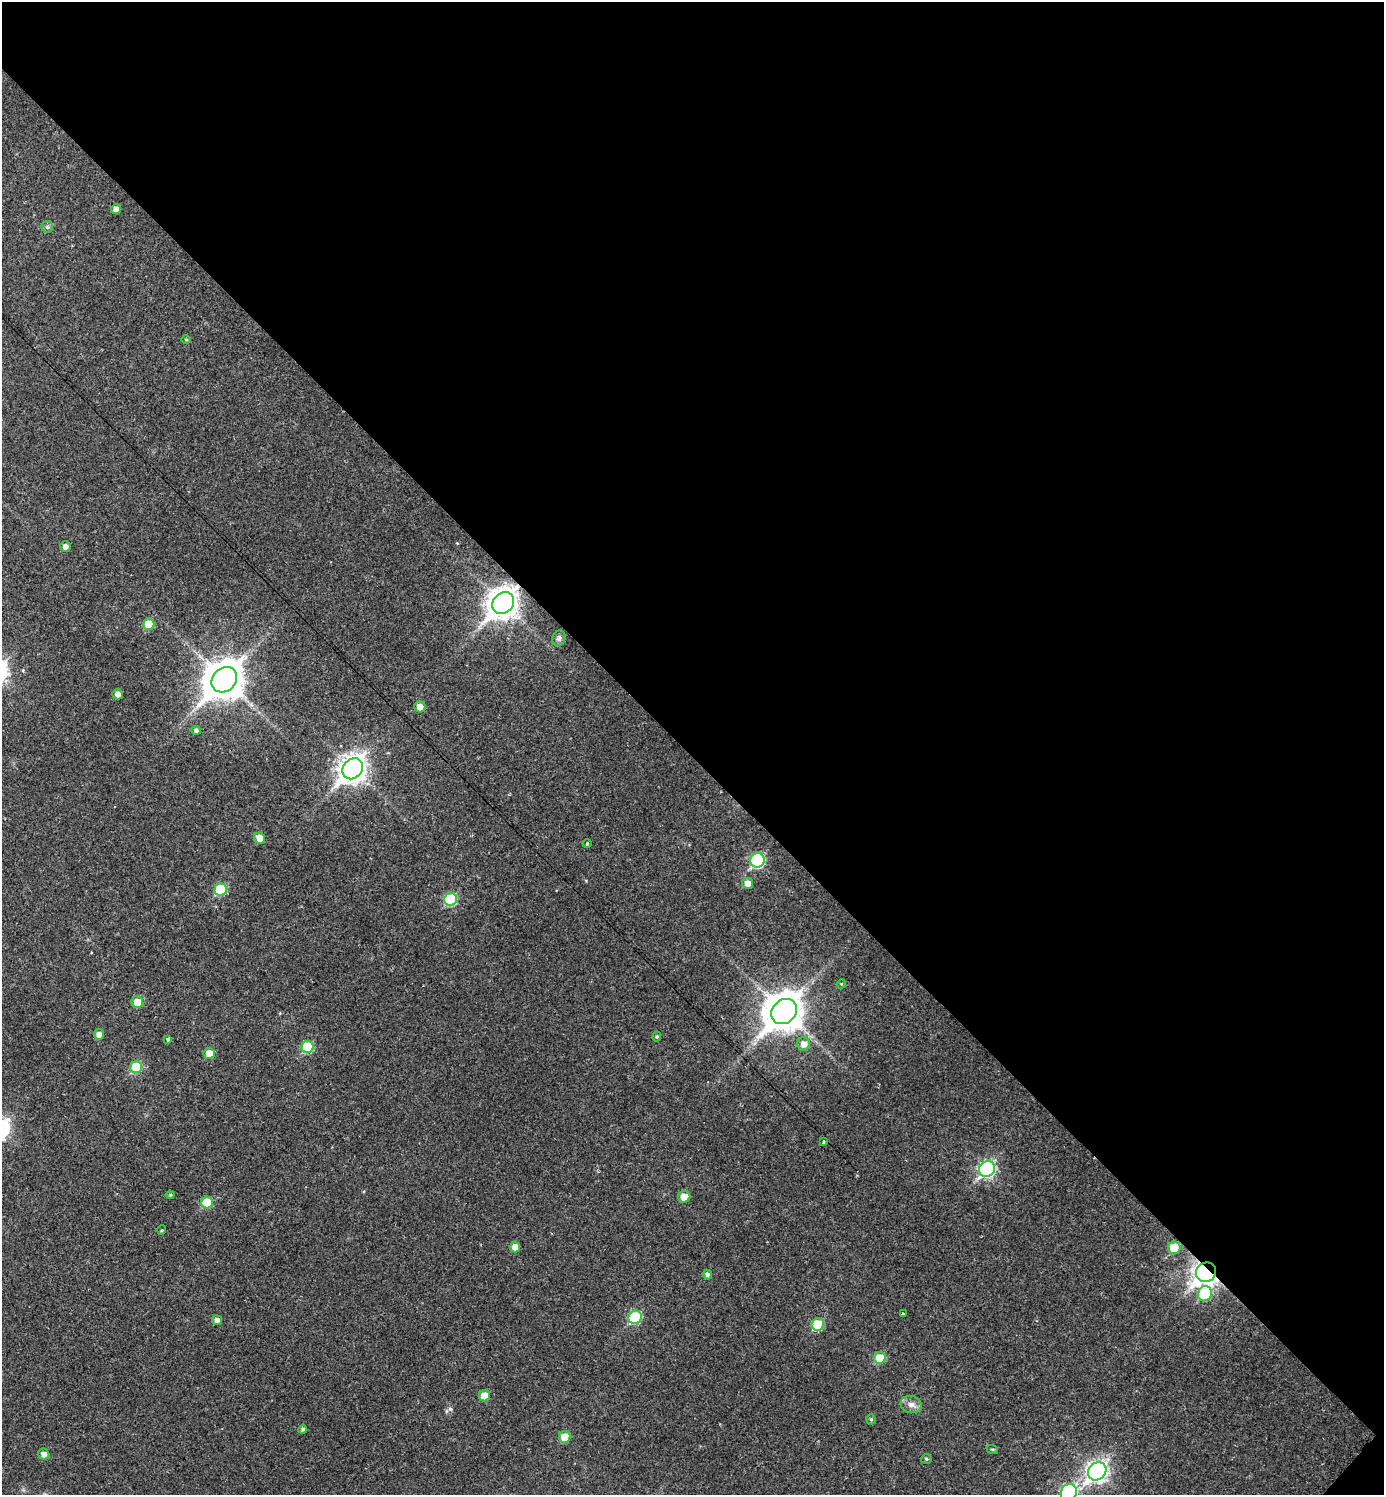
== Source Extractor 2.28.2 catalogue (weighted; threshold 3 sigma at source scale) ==
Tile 8 of 4 x 4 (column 4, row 2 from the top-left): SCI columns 4459-5840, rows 2989-4481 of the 5994 x 5992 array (HDU 1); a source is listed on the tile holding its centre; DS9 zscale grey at full resolution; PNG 1386 x 1497 px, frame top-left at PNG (2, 2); each listed source drawn as its Kron ellipse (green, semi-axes under 4 px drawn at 4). Shown black and unused: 51% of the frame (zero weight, under 2 of 3 exposures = <1% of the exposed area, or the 3 px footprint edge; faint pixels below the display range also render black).
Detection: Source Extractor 2.28.2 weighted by HDU 2 'WHT'; one run over the whole footprint, this tile lists its part. Background 0.0292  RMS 0.0051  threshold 0.0229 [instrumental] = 3 sigma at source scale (4.5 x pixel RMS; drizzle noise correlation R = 1.50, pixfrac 1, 0.05/0.05 arcsec/px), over >= 5 px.
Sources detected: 54; all 54 listed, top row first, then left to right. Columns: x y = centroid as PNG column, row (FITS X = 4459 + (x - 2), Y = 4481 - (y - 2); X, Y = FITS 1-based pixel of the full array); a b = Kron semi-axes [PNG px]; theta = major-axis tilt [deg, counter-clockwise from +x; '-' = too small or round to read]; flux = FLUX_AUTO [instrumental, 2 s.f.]
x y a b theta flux
116 209 5 5 - 2.5
47 227 6 6 - 1.1
186 340 5 3 - 0.54
65 547 5 5 - 2.3
503 603 12 10 48 640
149 624 6 6 - 10
559 638 8 6 64 1.4
224 680 14 11 45 1200
118 694 5 5 - 2.6
420 707 6 5 - 3.7
196 730 5 4 - 1.2
353 769 11 9 49 490
259 838 6 5 - 5.8
587 843 4 3 - 0.52
757 860 7 7 - 52
747 883 5 5 - 3.7
221 890 6 6 - 23
451 899 7 6 - 32
841 984 5 3 - 0.44
137 1002 6 6 - 7.4
784 1012 14 11 45 1200
99 1034 5 5 - 2.4
657 1037 5 4 - 0.69
168 1039 4 4 - 2.1
804 1044 7 6 - 3.8
307 1047 6 6 - 21
209 1053 5 5 - 5.9
136 1067 6 6 - 21
823 1141 3 3 - 1.7
987 1169 8 7 - 100
170 1195 4 4 - 0.57
684 1197 6 6 - 6.8
207 1203 6 5 - 15
162 1230 5 3 - 0.46
515 1247 5 5 - 4.6
1174 1248 6 6 - 11
1206 1272 10 9 - 370
707 1275 5 4 - 1.3
1205 1294 8 6 67 29
903 1314 3 3 - 1.4
635 1317 7 6 - 31
217 1320 5 5 - 1.9
818 1325 6 6 - 20
880 1358 6 6 - 10
484 1396 5 5 - 7.1
911 1404 10 8 -12 3
871 1419 5 4 - 0.7
303 1429 4 4 - 1.1
565 1437 6 5 - 7.6
992 1449 6 3 -18 0.53
44 1454 6 5 - 2.5
926 1459 5 4 - 0.82
1097 1471 10 8 45 230
1069 1492 9 7 44 85
Overlapping masked pixels (flux is a lower limit): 2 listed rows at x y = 503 603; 1206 1272
Isophote crosses this tile's border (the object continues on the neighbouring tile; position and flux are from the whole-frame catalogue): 1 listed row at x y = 1069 1492
Unlisted compact peaks at least as high as the median listed source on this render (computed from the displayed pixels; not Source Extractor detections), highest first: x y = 450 1409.